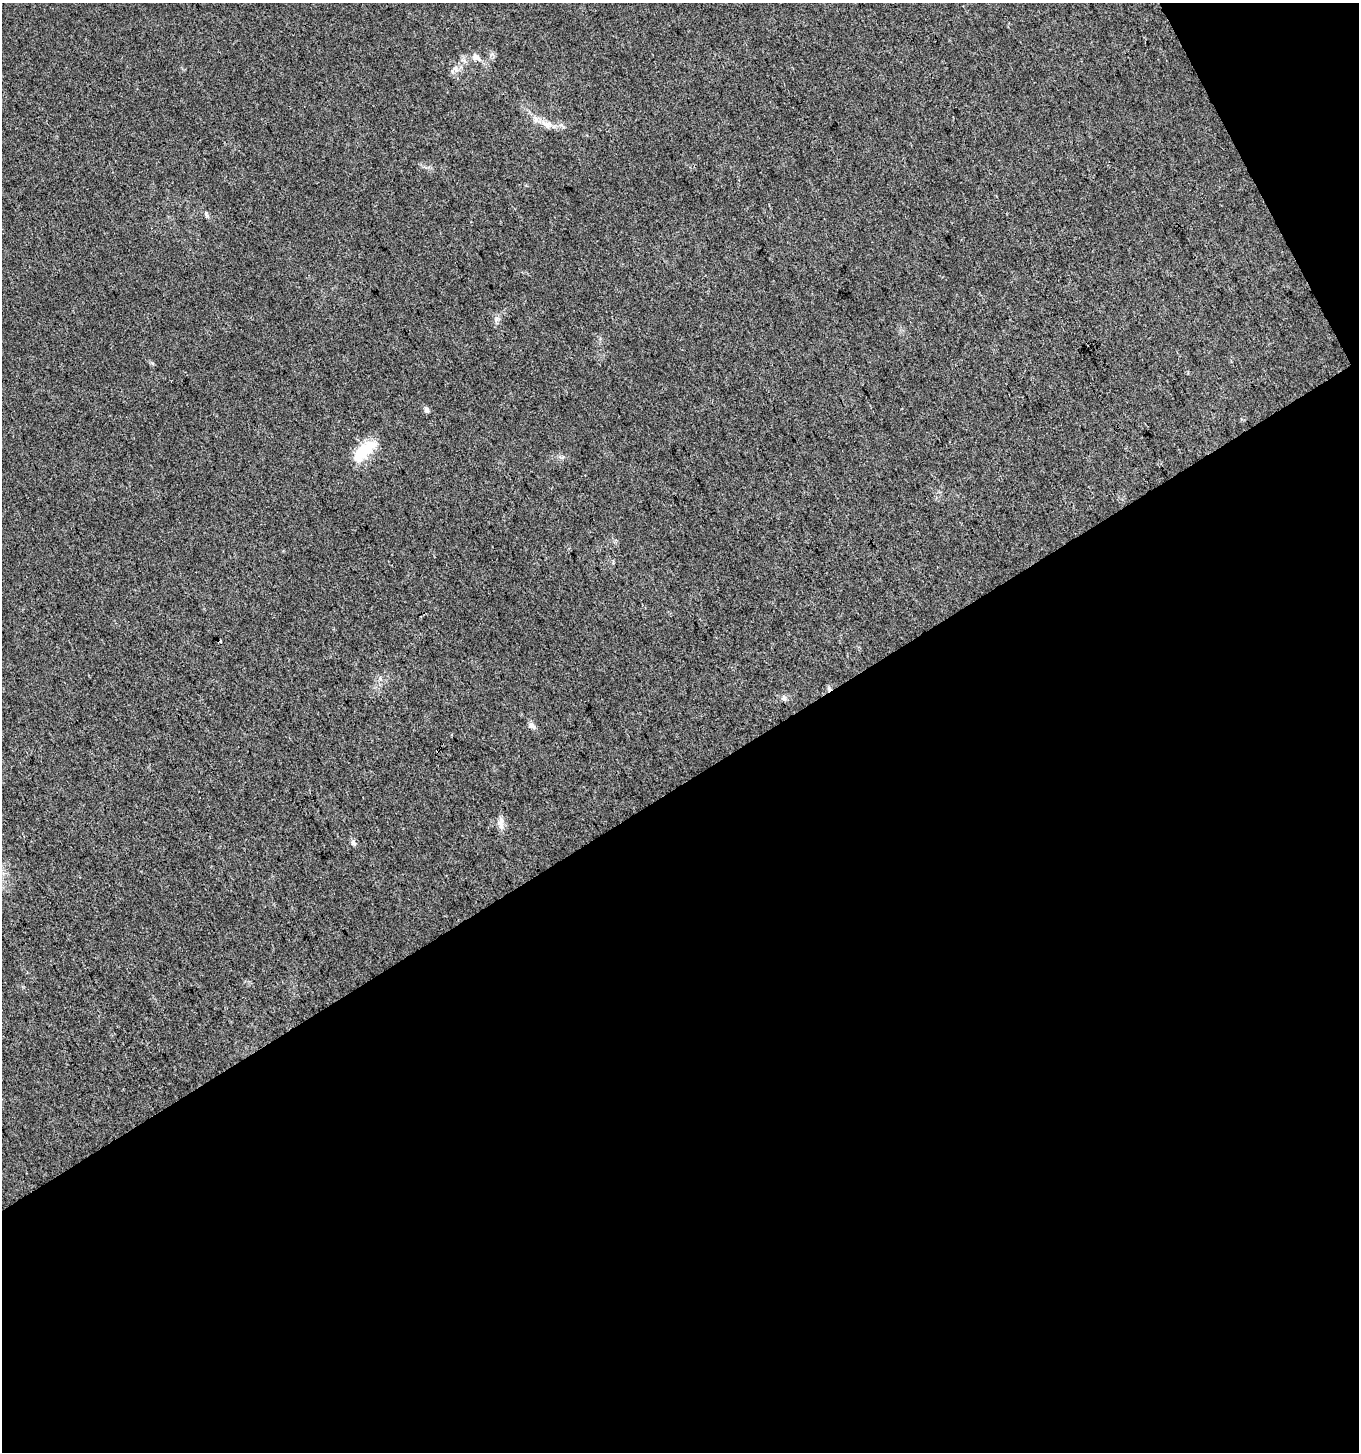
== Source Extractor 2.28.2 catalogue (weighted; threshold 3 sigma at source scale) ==
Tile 4 of 2 x 2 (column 2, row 2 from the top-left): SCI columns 1419-2775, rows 3-1452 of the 2855 x 2902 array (HDU 1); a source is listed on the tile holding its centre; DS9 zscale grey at full resolution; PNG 1361 x 1454 px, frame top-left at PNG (2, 3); no overlay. Shown black and unused: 48% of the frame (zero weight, under 3 of 4 exposures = <1% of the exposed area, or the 3 px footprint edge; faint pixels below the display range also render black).
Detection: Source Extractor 2.28.2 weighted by HDU 2 'WHT'; one run over the whole footprint, this tile lists its part. Background 0.0231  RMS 0.0045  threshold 0.0201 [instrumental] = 3 sigma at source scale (4.5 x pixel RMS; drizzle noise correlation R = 1.50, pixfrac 1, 0.0396/0.0396 arcsec/px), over >= 5 px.
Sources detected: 13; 2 cosmic-ray / hot-pixel residue — not listed; the other 11 listed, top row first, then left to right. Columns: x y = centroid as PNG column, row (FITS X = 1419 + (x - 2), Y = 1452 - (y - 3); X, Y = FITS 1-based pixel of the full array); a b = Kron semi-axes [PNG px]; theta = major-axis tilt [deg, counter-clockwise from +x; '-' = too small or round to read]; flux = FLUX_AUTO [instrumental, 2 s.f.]
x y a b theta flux
476 57 12 9 -23 2.6
455 69 9 7 -54 1.9
546 124 17 10 -31 4.4
207 215 10 3 -58 0.92
496 319 7 5 47 1.1
426 409 7 5 -74 1.6
363 451 35 13 43 14
784 698 7 6 - 1.3
531 725 10 7 -38 1.8
501 823 18 8 89 2.9
353 843 7 5 -78 1.6
Unlisted compact peaks at least as high as the median listed source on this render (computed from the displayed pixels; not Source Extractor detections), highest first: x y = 152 363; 380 679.